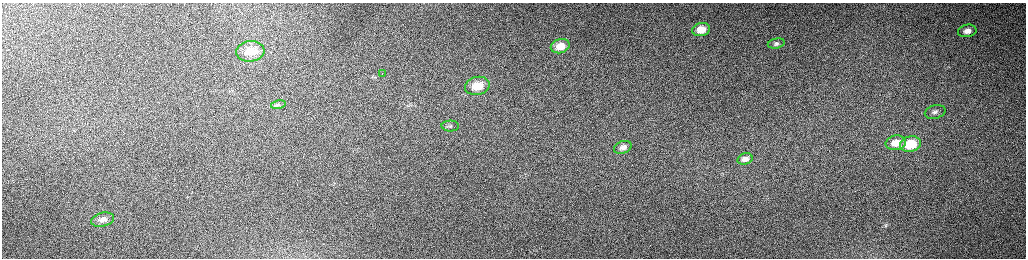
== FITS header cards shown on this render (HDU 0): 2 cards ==
NAXIS1  =                 2048 /fastest changing axis
NAXIS2  =                  512 /next to fastest changing axis

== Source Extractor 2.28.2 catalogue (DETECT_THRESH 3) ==
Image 2048 x 512 px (HDU 0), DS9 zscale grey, zoomed out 1/2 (1 PNG px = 2 x 2 image px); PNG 1028 x 260 px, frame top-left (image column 1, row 511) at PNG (2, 3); each listed source drawn as its Kron ellipse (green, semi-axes under 4 px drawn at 4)
Background 160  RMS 1.5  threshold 4.57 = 3 sigma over >= 5 px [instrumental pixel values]
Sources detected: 16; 1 cannot appear on this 1/2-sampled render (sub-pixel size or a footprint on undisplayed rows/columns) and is neither listed nor drawn; the other 15 listed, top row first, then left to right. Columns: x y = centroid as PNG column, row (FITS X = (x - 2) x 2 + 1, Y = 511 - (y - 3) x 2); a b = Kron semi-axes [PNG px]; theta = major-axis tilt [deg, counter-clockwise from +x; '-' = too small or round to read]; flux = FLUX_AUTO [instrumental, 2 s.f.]
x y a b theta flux
701 29 9 6 12 5300
967 31 9 6 11 2100
776 44 8 5 11 790
560 46 9 7 15 4400
250 51 14 10 6 6400
382 73 2 1 - 210
477 86 12 9 13 7400
278 105 7 4 13 560
935 112 10 6 14 1300
450 126 8 5 -2 940
896 143 10 7 10 4100
911 144 10 8 12 13000
623 147 9 6 21 1600
745 159 8 5 15 1800
103 220 11 7 14 1800
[1 sub-pixel or undisplayed-footprint detection neither listed nor drawn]